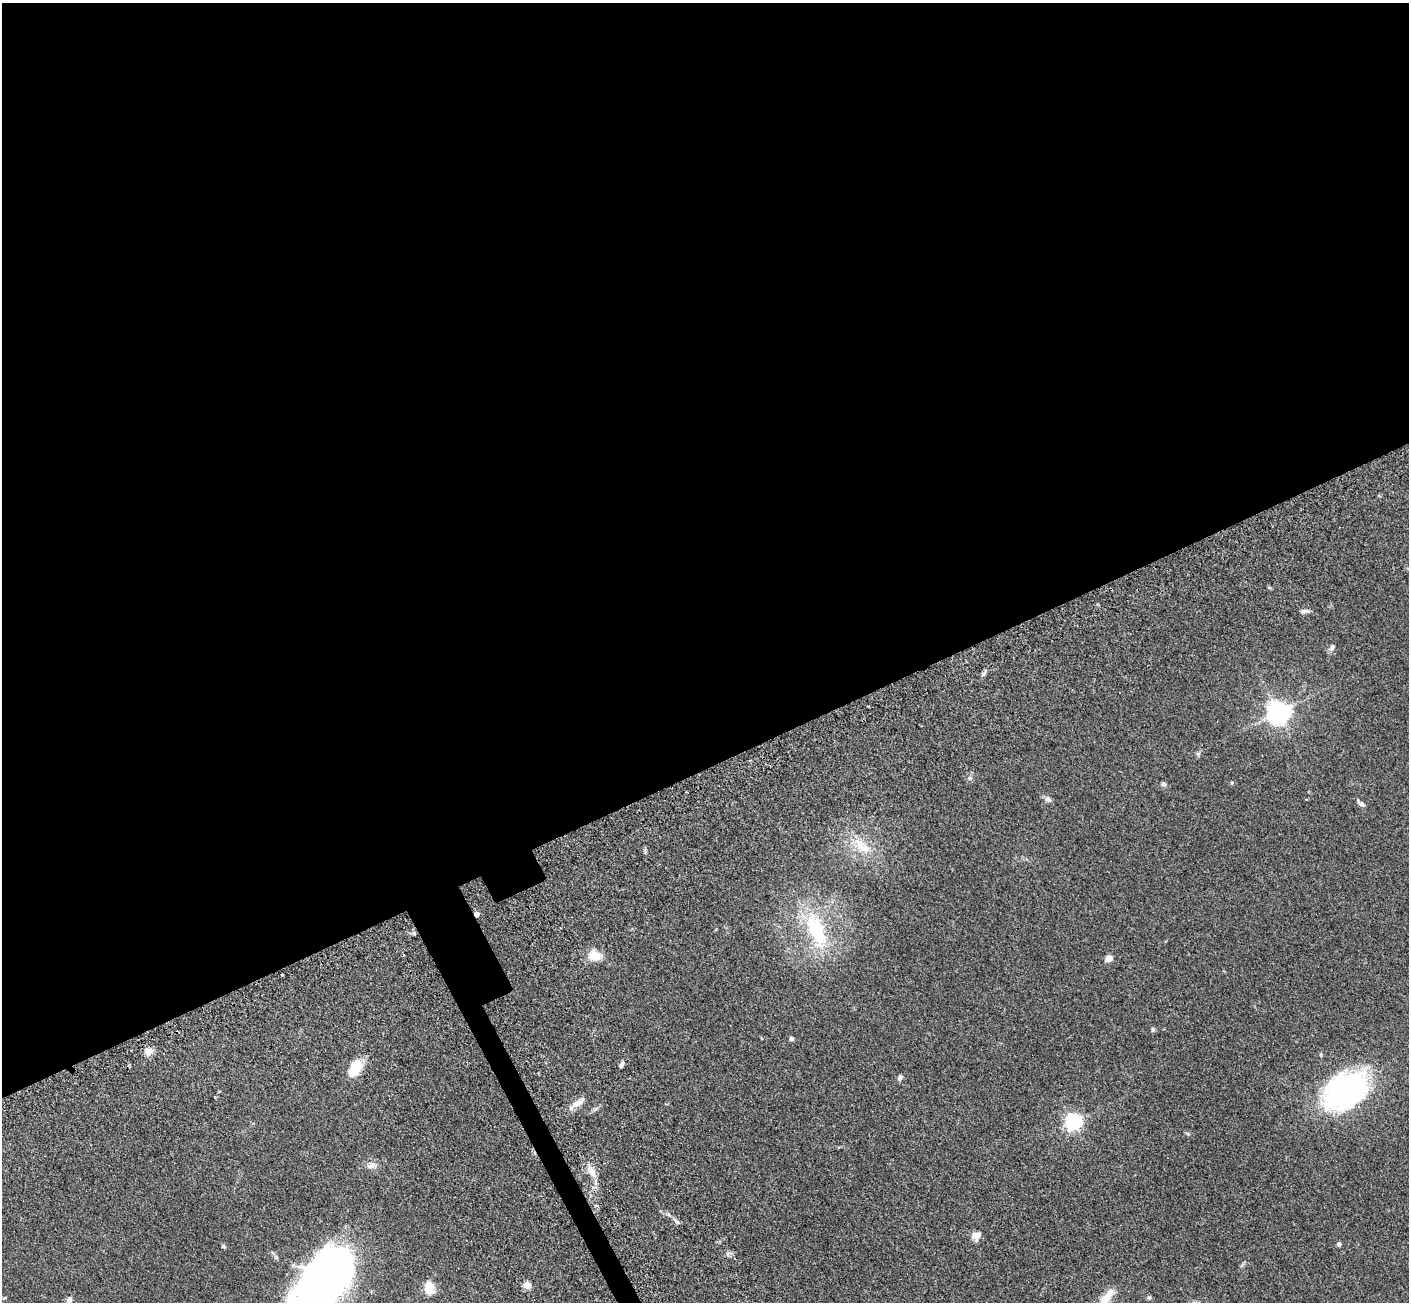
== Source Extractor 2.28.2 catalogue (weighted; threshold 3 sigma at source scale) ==
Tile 2 of 4 x 4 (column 2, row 1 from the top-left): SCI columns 1564-2970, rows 4374-5673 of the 5945 x 5933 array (HDU 1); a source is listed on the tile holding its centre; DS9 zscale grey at full resolution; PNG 1411 x 1304 px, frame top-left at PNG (2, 3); no overlay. Shown black and unused: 60% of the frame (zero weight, under 3 of 5 exposures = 10% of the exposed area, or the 3 px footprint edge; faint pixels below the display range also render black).
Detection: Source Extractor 2.28.2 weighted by HDU 2 'WHT'; one run over the whole footprint, this tile lists its part. Background 0.246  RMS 0.0083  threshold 0.0373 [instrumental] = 3 sigma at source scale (4.5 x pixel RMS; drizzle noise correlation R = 1.50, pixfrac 1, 0.05/0.05 arcsec/px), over >= 5 px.
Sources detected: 36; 1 inside a brighter object's white glare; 3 cosmic-ray / hot-pixel residue — not listed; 1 inside a brighter listed object's ellipse — not listed separately; the other 31 listed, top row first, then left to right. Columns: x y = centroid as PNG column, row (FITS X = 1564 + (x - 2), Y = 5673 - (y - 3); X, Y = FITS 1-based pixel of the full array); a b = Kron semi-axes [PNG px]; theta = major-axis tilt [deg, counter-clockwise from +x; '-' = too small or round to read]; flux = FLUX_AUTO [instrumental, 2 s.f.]
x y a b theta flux
1305 611 11 4 1 2.3
1332 647 10 6 54 2.3
1279 712 8 7 - 590
970 778 6 5 - 1.8
1232 783 5 3 - 0.68
1164 784 6 6 - 1.8
1048 799 10 5 -15 2.3
1361 804 10 5 -32 2.4
860 846 21 11 -68 13
817 930 51 24 -63 57
414 933 6 5 - 1.4
594 955 14 13 - 11
1109 958 8 7 - 4.6
1153 1029 6 4 77 1.4
791 1039 5 5 - 1.7
148 1051 9 8 - 6.5
621 1065 8 4 58 2.1
355 1068 21 12 61 16
900 1078 7 5 62 2.1
1345 1091 50 34 32 150
578 1103 19 7 32 6
1073 1122 6 6 - 240
371 1166 11 8 16 4.3
592 1172 13 8 -68 6.7
976 1235 12 10 39 5.3
1339 1244 5 5 - 1.8
527 1285 5 5 - 16
321 1286 88 40 55 430
429 1288 17 12 -81 9.9
1106 1298 28 10 57 12
69 1299 9 7 75 4.2
Isophote crosses this tile's border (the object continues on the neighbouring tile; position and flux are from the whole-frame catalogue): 2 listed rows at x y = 321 1286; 1106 1298
Unlisted compact peaks at least as high as the median listed source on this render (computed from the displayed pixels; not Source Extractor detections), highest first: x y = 677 1222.